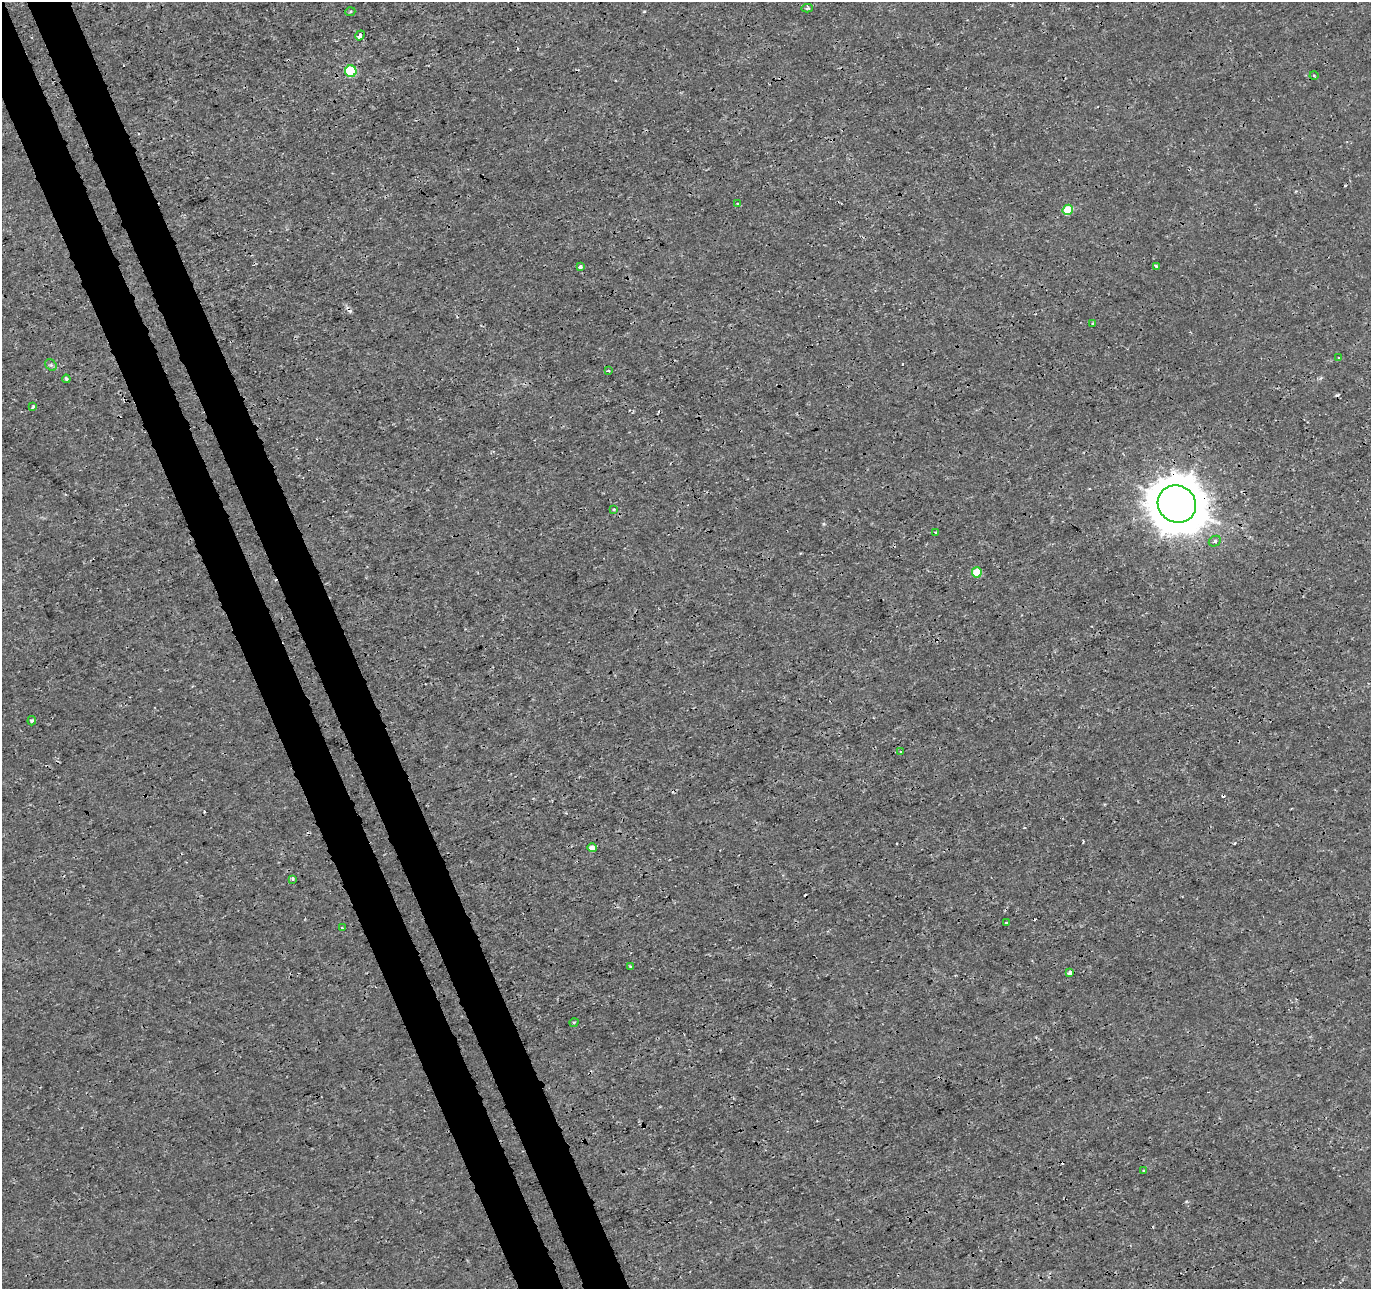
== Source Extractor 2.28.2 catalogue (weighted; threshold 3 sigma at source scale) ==
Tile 11 of 4 x 4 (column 3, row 3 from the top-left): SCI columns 2795-4163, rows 1389-2675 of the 5593 x 5401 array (HDU 1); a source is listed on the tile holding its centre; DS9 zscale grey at full resolution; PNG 1373 x 1291 px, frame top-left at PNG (2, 2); each listed source drawn as its Kron ellipse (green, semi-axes under 4 px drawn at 4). Shown black and unused: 7% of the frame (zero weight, under 3 of 4 exposures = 5% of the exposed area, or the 3 px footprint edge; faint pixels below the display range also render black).
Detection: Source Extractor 2.28.2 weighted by HDU 2 'WHT'; one run over the whole footprint, this tile lists its part. Background 5.43e-05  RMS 9.8e-04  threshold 0.00442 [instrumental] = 3 sigma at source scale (4.5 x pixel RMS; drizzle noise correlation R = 1.50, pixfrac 1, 0.0396/0.0396 arcsec/px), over >= 5 px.
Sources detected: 39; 9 cosmic-ray / hot-pixel residue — neither listed nor drawn; the other 30 listed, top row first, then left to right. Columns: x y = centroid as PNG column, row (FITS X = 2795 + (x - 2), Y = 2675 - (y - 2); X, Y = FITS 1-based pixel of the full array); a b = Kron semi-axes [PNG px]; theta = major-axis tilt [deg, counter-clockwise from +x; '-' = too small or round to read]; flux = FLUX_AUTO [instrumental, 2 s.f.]
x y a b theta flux
807 8 6 4 3 0.2
350 12 5 3 - 0.1
360 35 5 3 - 0.53
351 71 6 5 - 7.1
1314 76 4 3 - 0.09
738 204 4 4 - 0.21
1068 210 5 5 - 3.2
580 267 4 3 - 0.35
1156 267 4 3 - 0.22
1092 323 3 2 - 0.087
1339 358 3 2 - 0.084
51 365 6 5 - 0.2
608 371 4 3 - 0.1
66 379 4 3 - 0.15
33 407 4 3 - 0.16
1177 504 20 18 -37 370
614 509 4 3 - 0.11
936 533 3 3 - 0.18
1215 541 6 5 - 0.19
977 572 5 5 - 3.1
32 721 5 4 - 0.15
901 752 3 3 - 0.21
592 848 5 4 - 0.73
293 879 3 3 - 0.16
1006 923 3 2 - 0.19
342 928 3 3 - 0.25
631 967 3 3 - 0.21
1070 973 4 3 - 0.39
574 1022 5 3 - 0.11
1144 1170 3 2 - 0.13
Overlapping masked pixels (flux is a lower limit): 2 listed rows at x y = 1068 210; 1177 504